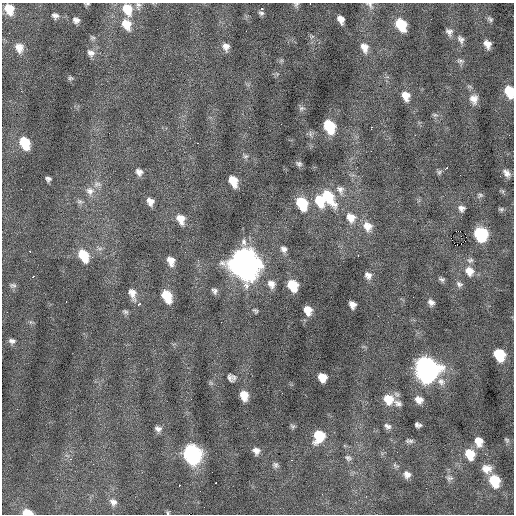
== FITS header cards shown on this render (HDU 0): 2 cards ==
NAXIS1  =                  512 / Axis length
NAXIS2  =                  512 / Axis length

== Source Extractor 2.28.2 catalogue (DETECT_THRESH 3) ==
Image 512 x 512 px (HDU 0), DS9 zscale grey, 1 PNG px = 1 image px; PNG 516 x 516 px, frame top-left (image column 1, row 512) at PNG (2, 3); no overlay
Background -0.00371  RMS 0.94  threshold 2.83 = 3 sigma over >= 5 px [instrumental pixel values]
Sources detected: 128; all 128 listed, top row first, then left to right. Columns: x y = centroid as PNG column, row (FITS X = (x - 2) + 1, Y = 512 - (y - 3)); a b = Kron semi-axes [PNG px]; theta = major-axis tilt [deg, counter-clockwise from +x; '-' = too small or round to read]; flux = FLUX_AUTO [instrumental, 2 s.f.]
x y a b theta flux
87 4 5 3 - 84
296 4 9 6 60 140
310 4 2 2 - 38
370 5 13 7 -45 260
138 6 12 8 -85 270
9 9 11 9 -64 1000
127 9 15 11 -67 1200
262 9 3 3 - 430
261 13 7 5 -18 160
55 16 8 7 - 250
341 19 8 6 -64 450
490 19 7 5 -39 140
76 20 8 7 - 260
126 24 14 10 -59 1000
401 25 11 8 -62 2100
449 32 10 9 - 280
92 38 8 6 -33 140
461 39 11 7 -60 250
487 44 8 6 -61 460
226 47 10 8 -74 390
364 47 12 9 -69 550
19 48 13 11 -73 580
91 53 11 9 -42 380
460 61 10 6 -10 170
70 78 7 6 - 120
509 92 10 7 -73 1600
406 96 11 8 -71 660
474 99 12 10 -80 520
302 108 9 6 19 170
435 115 7 5 10 140
329 126 11 8 -65 2900
371 127 4 3 - 600
24 142 11 9 -64 2100
198 143 3 2 - 110
28 149 3 2 - 210
245 156 7 6 - 150
299 164 8 5 -32 170
446 168 5 2 - 260
139 172 9 8 - 340
439 172 7 6 - 130
507 173 11 7 -55 360
48 179 5 5 - 180
233 181 10 7 -65 1000
97 184 13 9 3 370
340 190 14 10 -62 440
90 191 12 12 - 560
480 195 9 6 39 140
328 196 20 10 -55 2300
150 201 9 8 - 420
320 201 13 9 -67 1600
80 202 8 7 - 200
302 204 12 9 -65 2700
461 208 8 8 - 280
501 209 6 5 - 110
351 218 13 11 -51 810
181 219 11 9 -66 740
367 226 13 11 -55 710
458 231 4 2 - 5700
480 234 10 9 - 5200
451 239 3 2 - 98
244 242 11 7 -83 320
461 244 3 2 - 59
284 249 8 7 - 270
30 251 3 2 - 190
83 255 13 9 -61 1700
358 255 3 2 - 140
470 260 9 6 18 200
171 261 10 8 -73 550
244 264 15 12 -58 78000
469 271 12 10 -59 720
368 275 9 8 - 320
33 276 4 2 - 69
441 279 8 5 -18 150
271 284 11 9 -61 430
459 284 9 7 -30 210
13 285 10 7 -11 180
293 285 9 8 - 1900
214 291 7 6 - 210
132 294 13 7 -74 520
167 296 11 7 -64 1700
413 297 2 2 - 37
66 301 2 2 - 36
431 302 8 6 -44 270
140 303 4 2 - 230
352 305 7 6 - 360
308 310 8 6 -65 710
255 311 7 5 -52 110
125 312 7 5 -27 140
221 322 2 2 - 67
12 341 8 6 -8 230
499 355 10 8 -54 2400
427 370 15 13 -81 30000
234 377 9 6 -70 160
322 377 8 7 - 840
230 378 8 4 -68 170
441 381 12 9 -35 410
211 383 6 5 - 110
244 396 8 7 - 780
388 399 13 11 -37 1100
419 400 9 7 -34 490
398 403 11 7 -26 250
418 425 6 4 -15 200
293 426 7 5 -40 110
387 426 9 7 -30 230
158 429 8 7 - 260
319 436 12 10 69 1900
507 440 7 6 - 120
409 441 11 6 -6 180
479 441 11 8 -71 730
256 451 7 7 - 340
192 454 12 10 -68 14000
470 454 12 9 -58 1200
348 458 10 7 -25 190
70 459 3 2 - 180
292 460 3 2 - 69
93 464 2 2 - 41
275 465 8 7 - 180
395 466 10 6 -35 160
487 469 12 10 -4 600
212 472 2 2 - 30
407 474 9 8 - 370
449 478 10 8 -8 220
494 481 11 9 -63 2000
216 483 3 2 - 250
179 485 3 2 - 470
113 502 11 9 -44 380
27 513 8 5 -7 1100
168 513 5 4 - 93
At the frame edge (FLAGS 8, measured only in part): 8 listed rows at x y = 87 4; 296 4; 310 4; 370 5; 138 6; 509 92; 27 513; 168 513